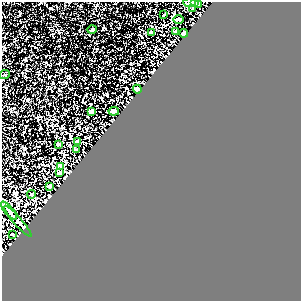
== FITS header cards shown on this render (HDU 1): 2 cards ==
NAXIS1  =                  299
NAXIS2  =                  299

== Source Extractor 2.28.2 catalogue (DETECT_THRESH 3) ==
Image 299 x 299 px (HDU 1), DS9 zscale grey, 1 PNG px = 1 image px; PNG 303 x 303 px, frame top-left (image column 1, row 299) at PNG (2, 2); each listed source drawn as its Kron ellipse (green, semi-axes under 4 px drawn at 4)
Background 0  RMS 0.0031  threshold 0.00931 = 3 sigma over >= 5 px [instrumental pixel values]
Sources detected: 24; all 24 listed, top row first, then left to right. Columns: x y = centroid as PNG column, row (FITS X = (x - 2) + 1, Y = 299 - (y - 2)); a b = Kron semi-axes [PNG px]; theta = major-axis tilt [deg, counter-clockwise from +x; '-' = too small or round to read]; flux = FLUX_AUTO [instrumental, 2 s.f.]
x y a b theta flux
195 2 4 2 - 1.3
189 3 6 3 -5 0.97
198 4 3 3 - 1.6
193 9 3 3 - 1.5
163 15 3 2 - 0.19
179 20 5 2 - 0.26
92 29 5 3 - 0.22
176 31 4 3 - 2.9
151 32 3 3 - 1.9
184 33 4 4 - 0.66
4 75 6 3 18 0.24
137 89 4 3 - 5.1
91 111 4 4 - 3.5
114 111 5 4 - 19
77 142 3 3 - 1.5
58 144 4 3 - 2
76 150 3 3 - 0.84
61 166 4 3 - 1.3
59 172 3 3 - 2.6
50 186 3 3 - 1.9
32 194 4 3 - 0.15
9 211 11 3 -49 15
18 221 20 3 -48 25
13 234 3 3 - 1.2
At the frame edge (FLAGS 8, measured only in part): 2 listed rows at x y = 195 2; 189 3